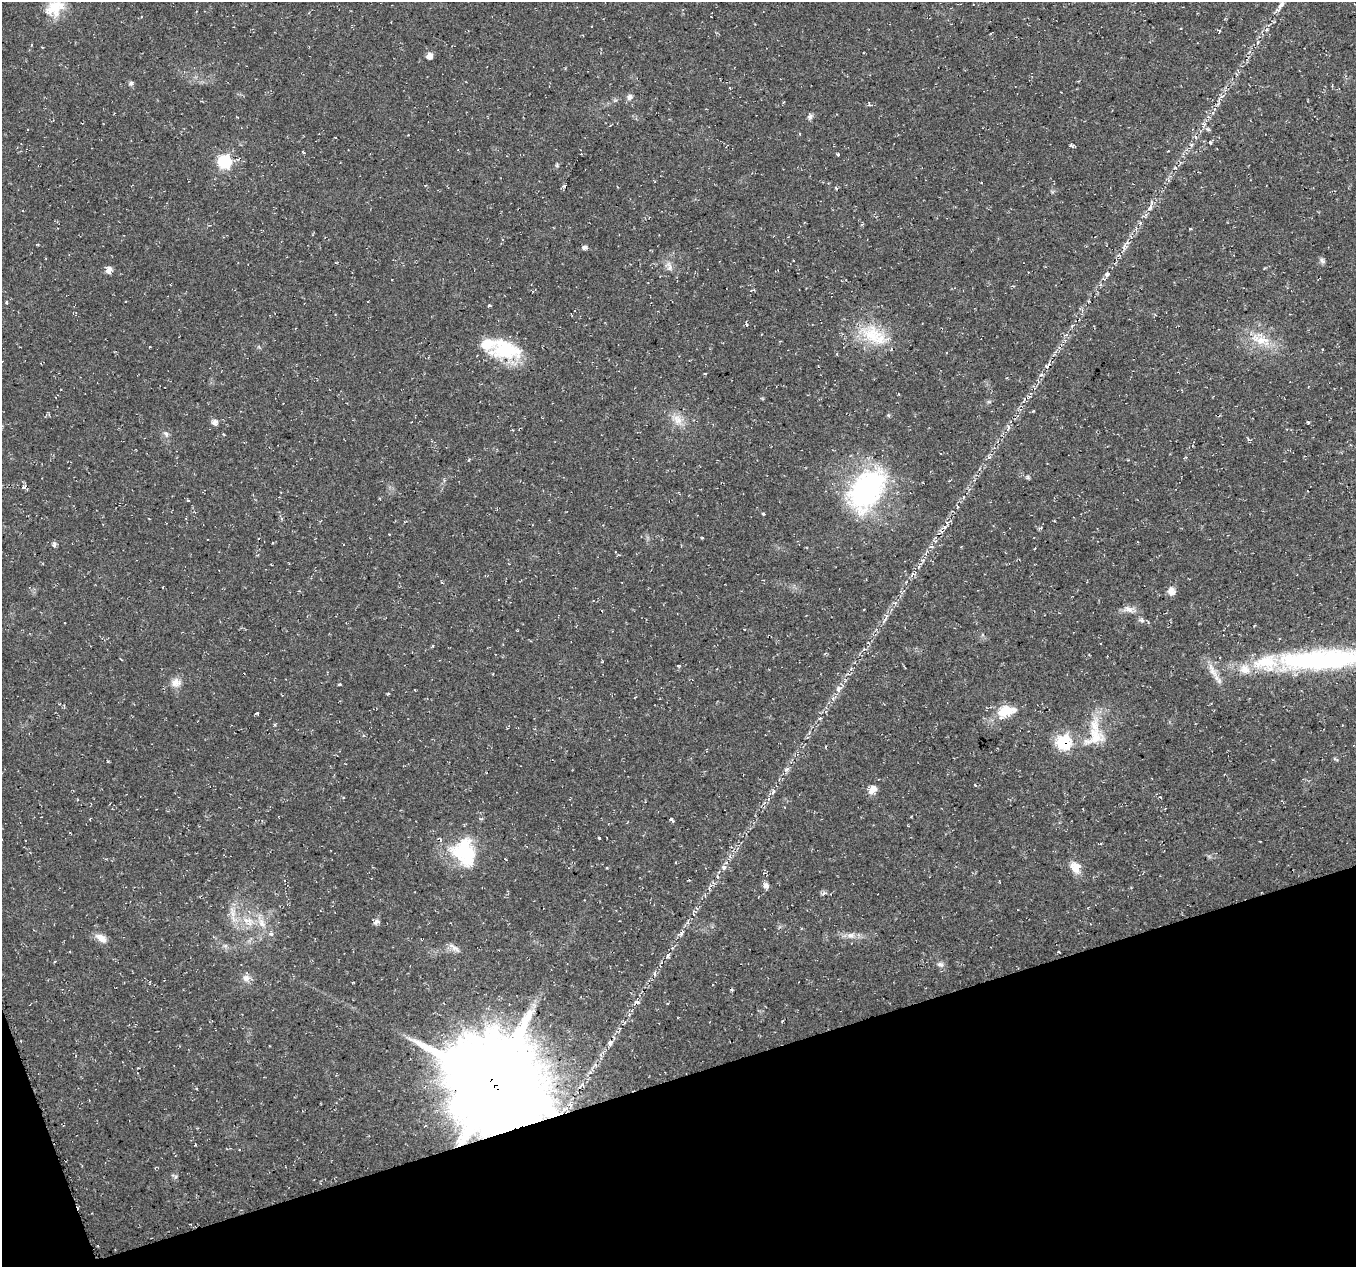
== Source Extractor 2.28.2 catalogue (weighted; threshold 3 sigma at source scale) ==
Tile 14 of 4 x 4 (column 2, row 4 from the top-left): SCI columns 1355-2708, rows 67-1331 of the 5424 x 5249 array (HDU 1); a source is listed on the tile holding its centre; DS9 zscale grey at full resolution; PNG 1358 x 1269 px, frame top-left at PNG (2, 2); no overlay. Shown black and unused: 16% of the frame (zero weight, under 2 of 3 exposures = <1% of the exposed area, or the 3 px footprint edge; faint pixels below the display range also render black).
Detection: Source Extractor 2.28.2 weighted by HDU 2 'WHT'; one run over the whole footprint, this tile lists its part. Background 0.0355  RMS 0.004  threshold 0.0181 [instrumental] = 3 sigma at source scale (4.5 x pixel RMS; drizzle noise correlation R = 1.50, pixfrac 1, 0.0396/0.0396 arcsec/px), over >= 5 px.
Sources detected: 109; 2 inside a brighter object's white glare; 2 cosmic-ray / hot-pixel residue — not listed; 5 inside a brighter listed object's ellipse — not listed separately; the other 100 listed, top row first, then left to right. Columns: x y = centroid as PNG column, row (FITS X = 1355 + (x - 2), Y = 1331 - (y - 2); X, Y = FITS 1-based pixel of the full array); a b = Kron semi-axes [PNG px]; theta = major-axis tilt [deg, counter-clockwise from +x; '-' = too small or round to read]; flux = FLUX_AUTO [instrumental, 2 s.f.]
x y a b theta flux
1281 5 15 7 62 2.9
54 8 27 18 29 9.5
1219 31 6 3 -33 0.45
1258 42 5 4 - 0.59
429 56 8 7 - 2.2
131 83 6 5 - 0.93
730 88 3 2 - 0.4
1222 96 7 4 18 0.78
630 97 9 7 60 1.4
810 116 9 5 89 1.1
1208 129 6 4 -2 0.63
800 134 4 3 - 0.32
1196 137 6 3 -70 0.59
1210 142 4 3 - 0.57
1192 144 5 3 - 0.5
1072 146 5 4 - 0.75
1168 151 3 2 - 0.32
581 154 2 2 - 0.27
838 154 4 3 - 0.6
224 161 9 7 63 27
557 165 6 4 73 0.56
1175 168 5 3 - 0.41
564 185 5 3 - 0.58
617 187 3 2 - 0.51
1150 206 19 5 66 2.3
584 247 6 5 - 0.99
1124 247 11 6 72 1.7
1322 261 9 6 -51 1
669 266 15 6 -71 2.2
109 270 8 6 67 2.6
1107 274 6 5 - 1.1
7 302 5 3 - 0.42
489 306 5 2 - 0.45
872 336 37 25 -46 18
1261 340 32 12 -16 9.9
506 349 41 23 -10 22
1048 365 13 4 58 1.7
888 415 6 4 -71 0.48
678 420 16 11 -56 4.5
215 422 8 7 - 1.7
1308 422 3 3 - 0.45
1008 427 7 4 -90 0.78
166 434 10 6 -58 1.3
989 457 6 5 - 0.79
469 460 4 4 - 0.42
1028 477 5 4 - 0.63
866 490 46 28 54 79
188 500 4 3 - 0.38
763 514 4 3 - 0.48
944 528 8 4 10 0.92
54 544 7 5 88 1
931 547 6 4 2 0.64
961 547 3 2 - 0.29
1171 591 10 9 - 2.3
1129 609 14 7 -31 2.4
885 619 18 4 60 2
1141 620 11 4 -9 0.95
433 646 4 3 - 0.38
1320 661 146 26 6 91
678 666 5 3 - 0.44
176 682 13 12 - 3.2
339 684 5 2 - 0.46
838 689 9 6 71 1.8
1005 711 17 10 20 12
257 713 3 2 - 0.39
275 725 5 3 - 0.45
1095 737 34 25 30 15
1064 742 8 7 - 33
825 747 3 2 - 0.4
786 770 6 4 20 0.85
872 790 9 6 49 4.4
773 792 7 4 46 0.82
599 838 4 2 - 0.52
1100 844 3 3 - 0.54
464 850 39 28 -59 23
724 867 7 6 - 1.3
1075 867 14 11 -64 5
717 876 5 3 - 0.57
689 880 3 3 - 0.55
766 886 7 6 - 1.7
824 893 8 3 33 0.72
248 921 20 11 -23 7.9
376 922 9 5 22 1.4
681 933 11 3 69 1.3
271 934 6 5 - 0.93
851 935 12 7 7 2.3
101 938 17 8 -33 3.3
225 946 6 5 - 0.93
456 949 14 6 -41 1.8
668 955 8 4 61 0.94
55 961 4 3 - 0.36
940 964 8 6 -36 1.3
654 974 6 4 -87 0.64
246 978 11 9 -5 2.4
732 990 5 3 - 0.47
637 1002 6 3 -12 0.76
610 1043 10 6 56 1.6
493 1082 32 30 -43 4100
239 1150 3 2 - 0.34
175 1177 6 4 71 0.66
Overlapping masked pixels (flux is a lower limit): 3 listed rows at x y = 1048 365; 1064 742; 493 1082
Isophote crosses this tile's border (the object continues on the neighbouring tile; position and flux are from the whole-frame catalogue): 2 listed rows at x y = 1281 5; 1320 661
Unlisted compact peaks at least as high as the median listed source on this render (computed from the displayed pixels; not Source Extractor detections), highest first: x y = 1033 411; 108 761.